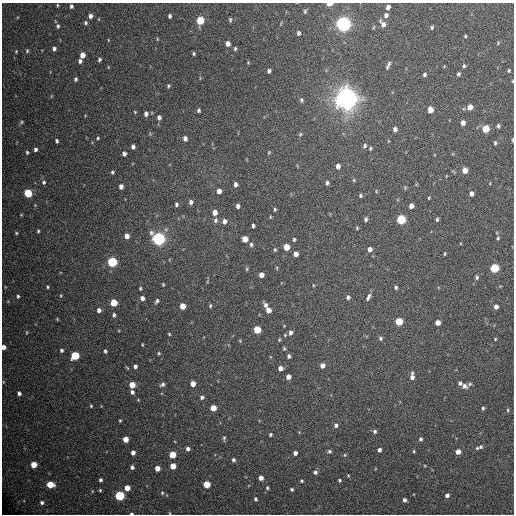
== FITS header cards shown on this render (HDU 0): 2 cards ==
NAXIS1  =                  512 / Axis length
NAXIS2  =                  512 / Axis length

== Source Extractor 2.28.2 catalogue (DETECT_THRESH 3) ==
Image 512 x 512 px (HDU 0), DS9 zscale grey, 1 PNG px = 1 image px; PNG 516 x 516 px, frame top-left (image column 1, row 512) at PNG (2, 3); no overlay
Background 456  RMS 21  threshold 62.9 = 3 sigma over >= 5 px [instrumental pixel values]
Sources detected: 220; all 220 listed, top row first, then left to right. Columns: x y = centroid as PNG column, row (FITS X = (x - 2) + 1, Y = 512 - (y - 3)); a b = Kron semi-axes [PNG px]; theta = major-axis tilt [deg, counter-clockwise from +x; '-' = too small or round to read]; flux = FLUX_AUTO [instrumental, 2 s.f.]
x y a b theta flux
329 4 5 3 - 1.4e+04
57 5 5 3 - 1.4e+03
71 6 4 3 - 3.2e+03
388 7 5 4 - 6.0e+03
305 11 5 4 - 2.2e+03
386 15 6 5 - 4.7e+03
90 16 5 4 - 5.4e+03
170 16 4 3 - 3.2e+03
200 20 6 5 - 5.4e+04
230 20 5 3 - 2.2e+03
85 23 5 5 - 2.4e+03
343 24 6 5 - 6.9e+05
383 24 9 5 -60 7.4e+03
58 26 5 4 - 2.5e+03
374 27 5 3 - 1.3e+03
432 27 5 3 - 2.1e+03
298 33 5 4 - 3.2e+03
465 36 3 3 - 1.6e+03
157 39 5 3 - 1.3e+03
108 40 5 3 - 1.1e+03
228 43 5 4 - 7.4e+03
498 43 5 4 - 1.5e+03
54 48 5 4 - 3.8e+03
235 48 4 3 - 2.3e+03
16 51 3 3 - 1.2e+03
27 51 5 4 - 2.0e+03
193 54 3 3 - 2.0e+03
82 55 5 4 - 1.3e+04
99 60 4 4 - 2.7e+03
80 61 4 4 - 3.5e+03
248 63 4 3 - 1.2e+03
464 66 5 4 - 2.5e+03
108 67 5 3 - 1.1e+03
387 67 8 5 70 3.5e+03
269 71 4 4 - 3.2e+03
509 71 4 3 - 1.8e+03
424 74 4 3 - 2.8e+03
458 74 4 3 - 2.6e+03
76 79 4 4 - 2.6e+03
512 81 4 3 - 1.0e+03
168 86 4 3 - 1.8e+03
51 96 5 3 - 1.1e+03
346 98 8 8 - 1.6e+06
301 100 6 5 - 2.5e+03
470 107 5 4 - 1.1e+04
199 110 4 3 - 2.6e+03
430 110 5 4 - 1.4e+04
135 112 4 3 - 1.3e+03
146 114 5 4 - 4.5e+03
159 117 6 5 - 4.7e+03
21 122 5 4 - 1.9e+03
463 123 5 4 - 6.4e+03
498 126 4 3 - 2.6e+03
395 129 4 4 - 4.5e+03
486 129 5 5 - 4.0e+04
300 134 5 4 - 1.9e+03
98 138 4 3 - 1.6e+03
185 138 5 4 - 5.3e+03
513 140 4 2 - 2.2e+03
57 141 4 3 - 2.8e+03
495 143 4 3 - 2.3e+03
365 146 6 5 - 2.8e+03
133 147 4 4 - 4.0e+03
370 148 5 4 - 1.9e+03
35 149 4 3 - 3.4e+03
27 152 4 3 - 2.1e+03
269 152 4 4 - 1.5e+03
124 154 4 4 - 4.3e+03
338 166 5 4 - 7.4e+03
465 170 5 4 - 1.2e+04
112 172 4 3 - 2.1e+03
354 180 5 3 - 1.6e+03
44 182 5 5 - 2.9e+03
327 183 5 4 - 3.1e+03
490 183 5 3 - 1.0e+03
235 184 5 4 - 4.2e+03
121 187 5 4 - 6.5e+03
405 187 5 4 - 1.5e+03
219 191 5 4 - 8.3e+03
376 191 5 4 - 1.3e+03
28 193 5 5 - 6.3e+04
471 194 4 4 - 6.0e+03
360 196 4 4 - 2.3e+03
429 198 3 2 - 1.3e+03
191 202 5 4 - 5.1e+03
176 204 5 4 - 2.9e+03
238 206 4 3 - 4.3e+03
411 206 5 4 - 7.3e+03
275 209 4 3 - 2.0e+03
215 212 5 4 - 9.9e+03
21 215 4 3 - 1.1e+03
366 219 5 4 - 2.9e+03
401 219 5 5 - 9.6e+04
437 219 5 4 - 2.5e+03
215 220 6 5 - 3.4e+03
224 221 6 5 - 5.7e+03
253 226 4 3 - 2.7e+03
357 228 4 3 - 1.7e+03
38 231 3 3 - 1.8e+03
16 233 4 4 - 1.5e+03
127 236 5 4 - 8.9e+03
498 238 6 4 88 2.1e+03
159 239 6 5 - 4.1e+05
245 239 5 5 - 1.7e+04
294 239 4 3 - 2.1e+03
251 245 6 4 90 2.8e+03
286 247 5 4 - 2.3e+04
370 249 5 5 - 7.4e+03
275 250 6 4 -89 2.0e+03
296 254 4 4 - 7.4e+03
445 254 4 3 - 1.5e+03
112 262 5 5 - 1.3e+05
494 268 5 5 - 8.8e+04
247 269 6 4 90 1.7e+03
261 275 4 4 - 9.4e+03
477 277 5 5 - 2.4e+03
163 284 4 3 - 1.3e+03
313 285 4 3 - 1.2e+03
47 287 4 4 - 1.8e+03
396 287 4 4 - 2.5e+03
140 288 3 3 - 1.6e+03
61 295 4 3 - 1.3e+03
18 296 4 3 - 2.2e+03
348 297 6 5 - 3.9e+03
368 297 10 5 63 4.9e+03
142 298 4 4 - 5.5e+03
157 301 6 4 59 2.9e+03
114 303 5 5 - 3.6e+04
265 305 7 4 -65 5.4e+03
182 306 5 4 - 1.7e+04
210 306 5 4 - 2.0e+03
496 307 4 4 - 7.0e+03
99 310 5 4 - 5.5e+03
268 310 5 4 - 1.1e+04
114 315 4 4 - 3.3e+03
57 319 4 3 - 1.3e+03
399 321 5 5 - 4.4e+04
438 323 4 4 - 1.1e+04
284 326 4 3 - 9.5e+02
257 330 5 5 - 4.5e+04
27 332 5 3 - 1.3e+03
290 332 5 4 - 4.8e+03
169 334 4 4 - 1.4e+03
285 335 4 3 - 1.5e+03
381 338 4 4 - 2.3e+03
495 339 4 3 - 1.2e+03
279 340 4 4 - 1.5e+03
240 341 5 3 - 1.4e+03
142 345 4 2 - 1.3e+03
4 347 4 4 - 7.1e+03
284 348 5 4 - 1.8e+03
62 350 4 4 - 2.8e+03
105 351 4 3 - 2.5e+03
159 353 4 4 - 1.6e+03
75 356 5 5 - 6.7e+04
289 356 4 4 - 2.9e+03
322 365 5 4 - 7.7e+03
135 366 4 4 - 4.5e+03
127 368 6 3 -52 1.4e+03
280 368 4 4 - 8.6e+03
412 376 8 4 87 6.6e+03
288 377 4 4 - 7.9e+03
3 382 5 3 - 1.2e+03
460 383 4 4 - 3.7e+03
162 384 6 5 - 3.8e+03
193 384 5 4 - 1.2e+04
470 384 6 4 23 2.4e+03
132 385 5 4 - 2.4e+04
464 386 7 6 - 5.9e+03
132 392 4 4 - 4.0e+03
19 393 4 4 - 4.3e+03
202 397 5 5 - 3.9e+03
91 406 4 3 - 1.5e+03
213 408 5 4 - 2.0e+04
483 408 4 4 - 2.2e+03
508 410 5 4 - 1.7e+03
120 420 3 3 - 1.6e+03
336 425 5 5 - 4.0e+03
375 431 5 5 - 3.0e+03
270 434 4 4 - 2.4e+03
224 438 7 4 89 2.7e+03
125 439 4 4 - 1.7e+04
420 439 4 4 - 2.6e+03
480 447 5 5 - 2.4e+03
477 448 3 3 - 1.5e+03
188 449 4 4 - 4.6e+03
379 450 4 3 - 4.1e+03
329 451 5 5 - 2.8e+03
414 451 3 3 - 1.5e+03
458 452 4 4 - 1.2e+04
133 453 4 4 - 6.9e+03
295 453 4 4 - 5.7e+03
172 455 5 5 - 3.2e+04
345 455 4 4 - 1.5e+03
233 460 5 4 - 3.4e+03
34 465 4 4 - 2.6e+04
173 466 4 4 - 1.9e+04
425 466 4 3 - 1.1e+03
132 467 4 3 - 3.5e+03
157 468 4 4 - 1.2e+04
315 472 5 5 - 3.4e+03
348 476 4 3 - 1.3e+03
261 478 4 4 - 9.3e+03
100 480 4 3 - 3.1e+03
339 480 4 3 - 1.9e+03
301 481 3 3 - 1.8e+03
50 484 5 4 - 3.3e+04
207 484 5 5 - 3.2e+04
127 488 4 4 - 1.8e+04
267 488 4 3 - 2.3e+03
292 489 4 3 - 2.3e+03
100 490 3 3 - 1.7e+03
162 493 5 4 - 1.9e+03
447 495 4 4 - 5.4e+03
120 496 5 5 - 1.2e+05
256 499 4 4 - 2.5e+03
405 500 4 4 - 4.1e+03
42 502 4 4 - 3.6e+03
170 513 4 3 - 1.0e+03
131 514 4 2 - 2.3e+03
At the frame edge (FLAGS 8, measured only in part): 6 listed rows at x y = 329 4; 512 81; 513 140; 4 347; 170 513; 131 514